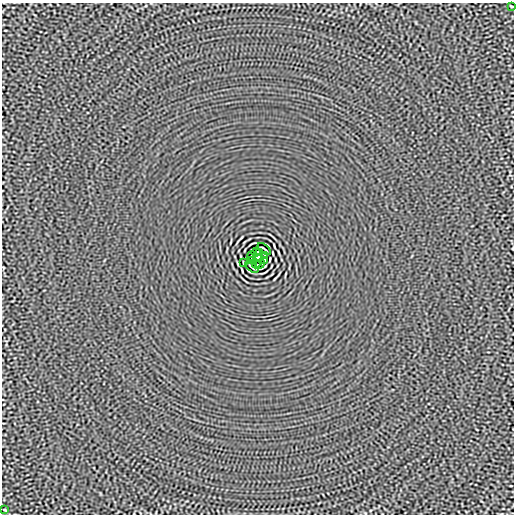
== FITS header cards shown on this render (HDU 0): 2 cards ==
NAXIS1  =                  512
NAXIS2  =                  512

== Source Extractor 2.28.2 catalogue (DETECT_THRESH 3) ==
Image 512 x 512 px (HDU 0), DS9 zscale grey, 1 PNG px = 1 image px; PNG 516 x 516 px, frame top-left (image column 1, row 512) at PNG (2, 3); each listed source drawn as its Kron ellipse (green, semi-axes under 4 px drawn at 4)
Background -1.41e-05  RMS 0.0015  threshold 0.00444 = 3 sigma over >= 5 px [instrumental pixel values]
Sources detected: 14; all 14 listed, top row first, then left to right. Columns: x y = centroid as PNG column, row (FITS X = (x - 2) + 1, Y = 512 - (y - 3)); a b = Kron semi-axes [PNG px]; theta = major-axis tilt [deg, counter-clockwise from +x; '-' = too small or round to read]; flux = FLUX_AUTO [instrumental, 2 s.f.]
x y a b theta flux
512 6 3 2 - 0.082
264 249 8 2 -40 0.099
256 252 5 2 - 0.064
260 252 4 2 - 0.1
251 256 4 2 - 0.076
265 256 4 2 - 0.073
258 258 4 4 - 3.7
251 260 3 2 - 0.081
265 260 4 2 - 0.078
243 263 4 2 - 0.081
256 264 4 2 - 0.088
260 264 5 2 - 0.089
252 267 8 2 -40 0.099
5 510 3 2 - 0.079
At the frame edge (FLAGS 8, measured only in part): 1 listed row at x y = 512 6